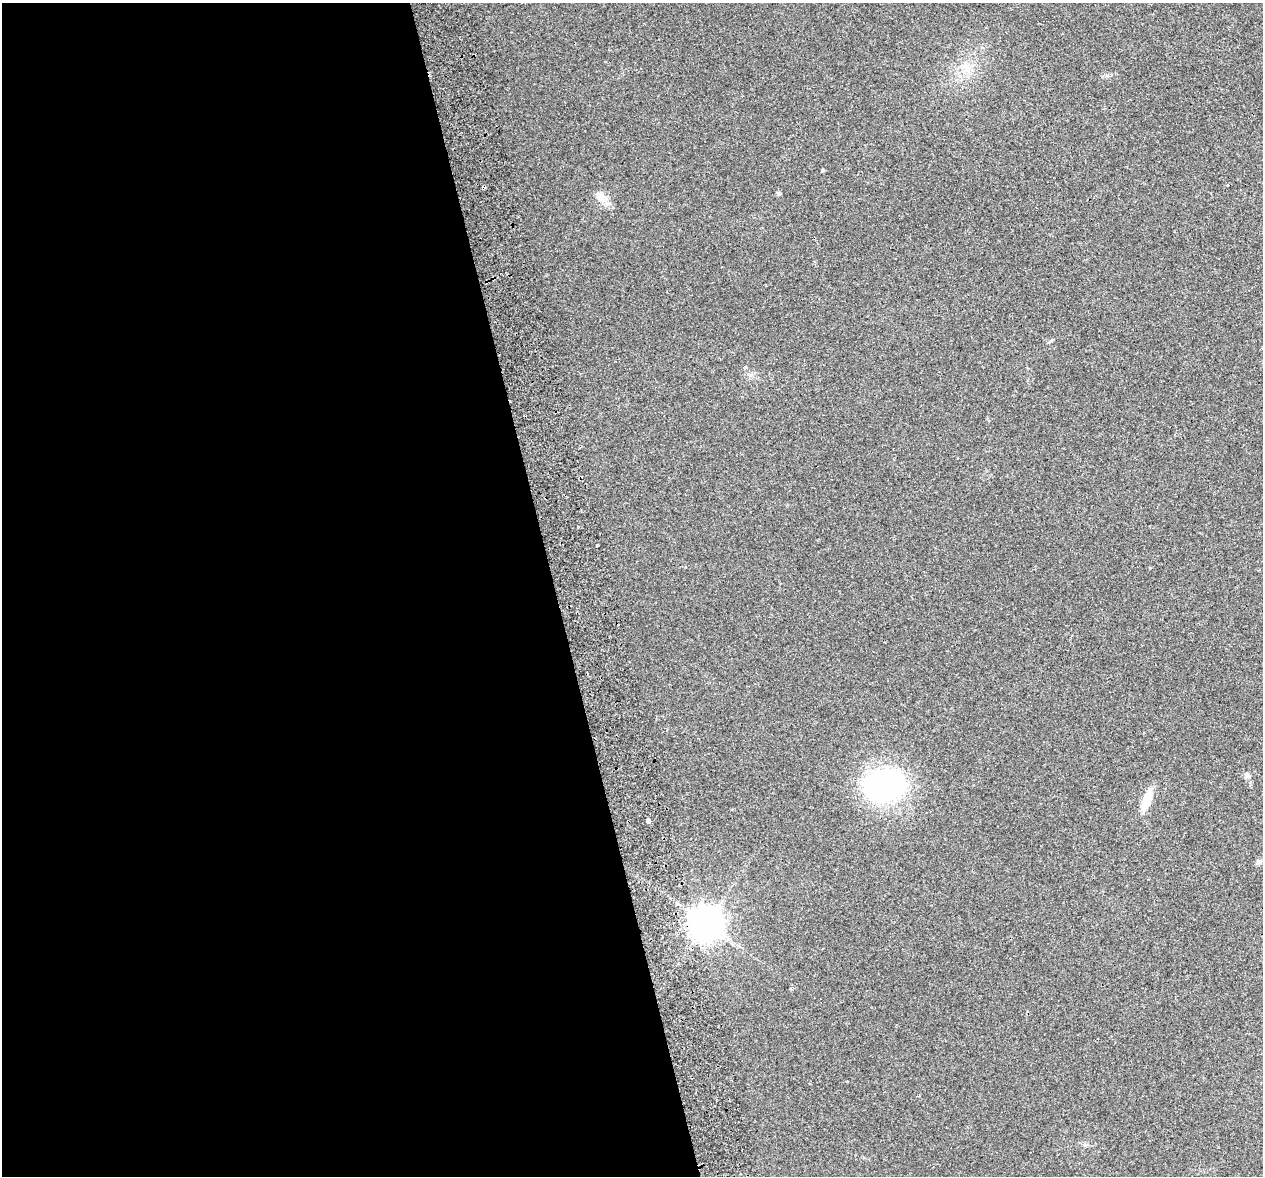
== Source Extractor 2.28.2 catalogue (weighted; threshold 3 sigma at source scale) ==
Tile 9 of 4 x 4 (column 1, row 3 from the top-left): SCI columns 58-1318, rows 1279-2452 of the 5157 x 4856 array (HDU 1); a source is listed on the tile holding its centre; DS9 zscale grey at full resolution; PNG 1265 x 1178 px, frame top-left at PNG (2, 3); no overlay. Shown black and unused: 44% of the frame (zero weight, under 2 of 3 exposures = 3% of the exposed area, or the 3 px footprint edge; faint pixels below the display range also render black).
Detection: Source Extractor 2.28.2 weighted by HDU 2 'WHT'; one run over the whole footprint, this tile lists its part. Background 0.0212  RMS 0.0071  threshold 0.0319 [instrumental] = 3 sigma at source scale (4.5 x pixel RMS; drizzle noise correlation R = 1.50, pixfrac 1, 0.0396/0.0396 arcsec/px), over >= 5 px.
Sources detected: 12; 1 cosmic-ray / hot-pixel residue — not listed; the other 11 listed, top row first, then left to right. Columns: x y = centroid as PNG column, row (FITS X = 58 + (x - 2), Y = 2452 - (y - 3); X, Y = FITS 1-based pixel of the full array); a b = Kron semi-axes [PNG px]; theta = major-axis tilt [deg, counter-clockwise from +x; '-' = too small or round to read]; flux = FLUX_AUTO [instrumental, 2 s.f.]
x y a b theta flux
966 68 15 9 -32 7.2
822 170 4 3 - 0.85
778 194 4 4 - 1.7
600 197 18 10 -47 7.2
597 545 3 3 - 1.1
1247 775 8 7 - 2.4
884 785 49 35 6 110
1147 799 24 8 69 15
648 820 4 4 - 15
1259 862 6 6 - 1.7
706 923 10 10 - 1300
Unlisted compact peaks at least as high as the median listed source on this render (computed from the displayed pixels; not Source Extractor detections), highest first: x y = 1051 341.